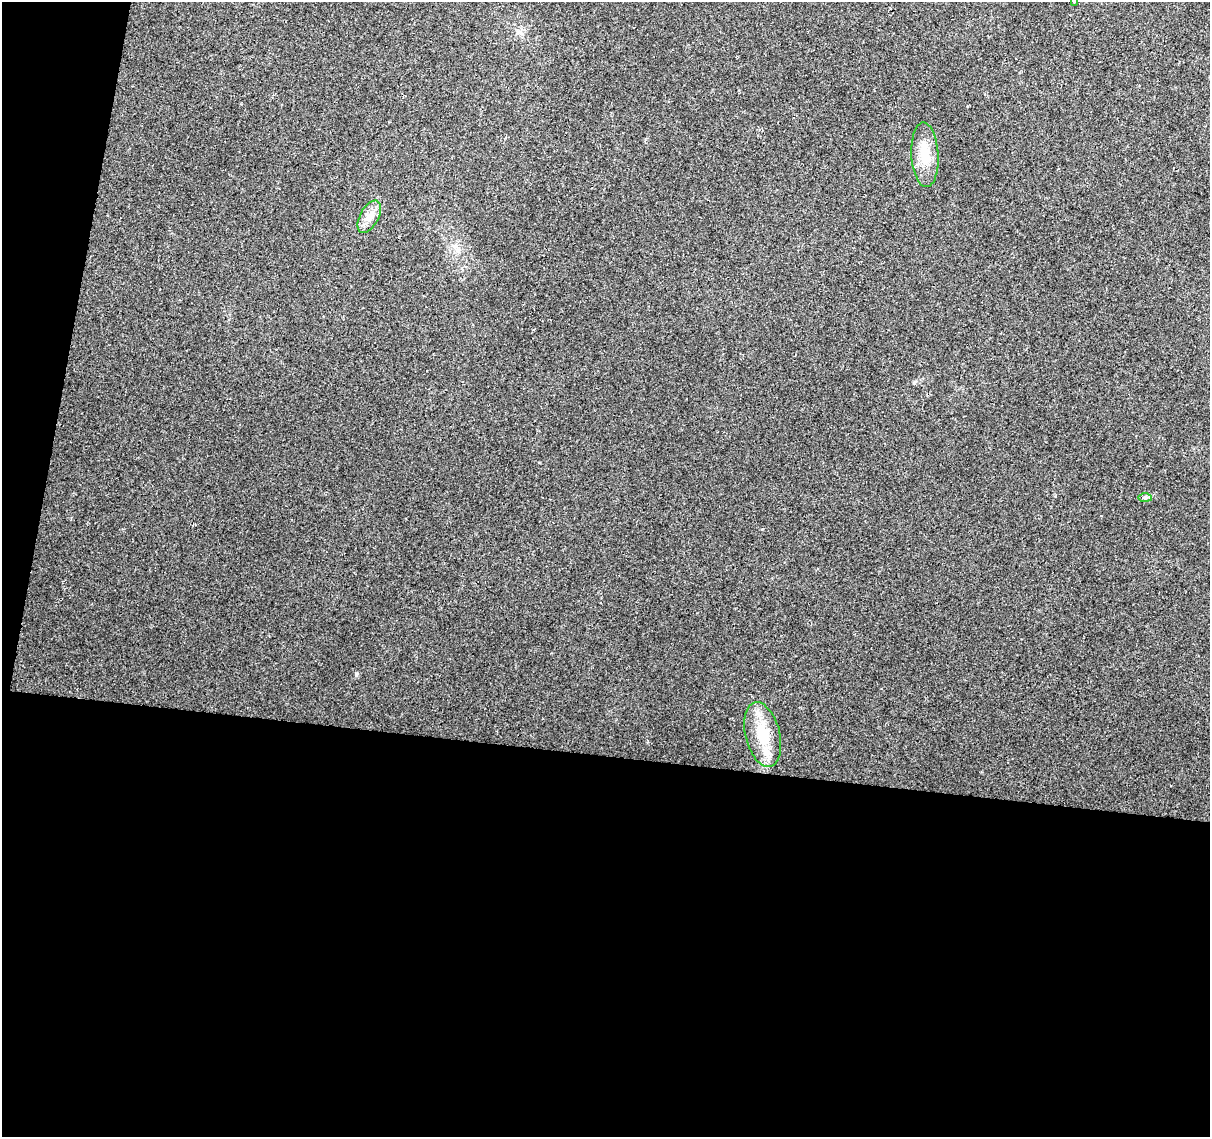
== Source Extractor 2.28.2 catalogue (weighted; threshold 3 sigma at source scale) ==
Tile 13 of 4 x 4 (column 1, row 4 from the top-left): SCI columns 8-1215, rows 285-1419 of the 4840 x 5051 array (HDU 1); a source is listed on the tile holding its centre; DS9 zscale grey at full resolution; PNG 1212 x 1139 px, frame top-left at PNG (2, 2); each listed source drawn as its Kron ellipse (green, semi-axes under 4 px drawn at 4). Shown black and unused: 37% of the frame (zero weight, under 2 of 3 exposures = <1% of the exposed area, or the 3 px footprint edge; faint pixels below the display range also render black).
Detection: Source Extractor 2.28.2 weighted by HDU 2 'WHT'; one run over the whole footprint, this tile lists its part. Background 0.0109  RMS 0.0057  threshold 0.0258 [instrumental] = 3 sigma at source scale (4.5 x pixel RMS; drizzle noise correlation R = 1.50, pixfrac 1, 0.0396/0.0396 arcsec/px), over >= 5 px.
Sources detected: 5; all 5 listed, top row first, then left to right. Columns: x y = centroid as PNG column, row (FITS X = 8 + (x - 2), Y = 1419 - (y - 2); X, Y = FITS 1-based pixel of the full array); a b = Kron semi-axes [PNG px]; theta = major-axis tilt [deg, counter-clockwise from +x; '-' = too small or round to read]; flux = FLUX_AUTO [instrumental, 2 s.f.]
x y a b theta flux
1074 2 3 3 - 0.89
925 155 32 13 -87 13
369 217 18 9 62 5.8
1145 498 7 4 -1 1.1
763 735 33 17 -76 20
Isophote crosses this tile's border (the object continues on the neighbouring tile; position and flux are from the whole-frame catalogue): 1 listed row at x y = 1074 2